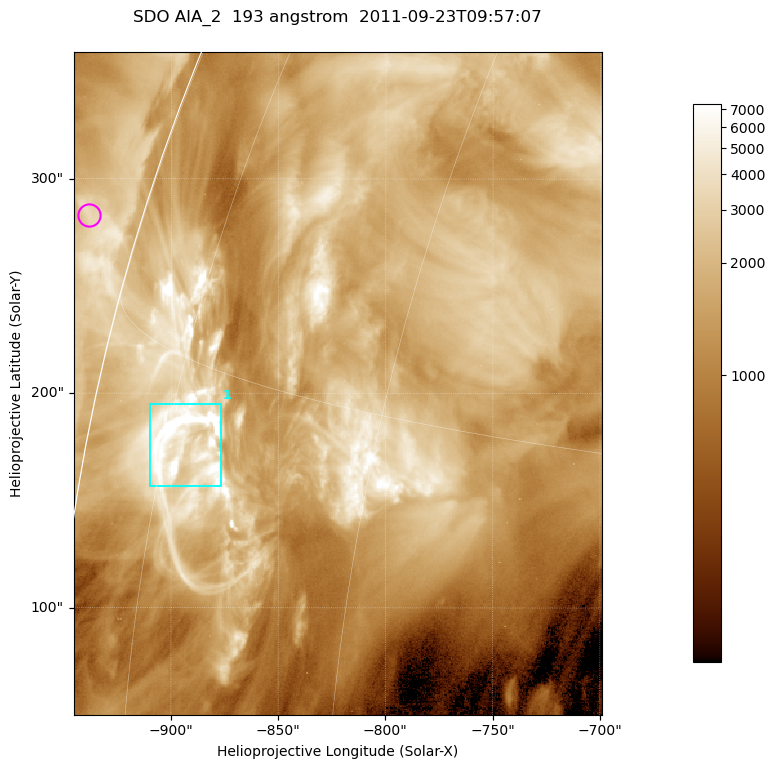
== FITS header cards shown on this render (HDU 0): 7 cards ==
TELESCOP= 'SDO     '           /
INSTRUME= 'AIA_2   '           /
WAVELNTH=                  193 /
WAVEUNIT= 'angstrom'           /
DATE-OBS= '2011-09-23T09:57:07.84' /
CTYPE1  = 'HPLN-TAN'           /
CTYPE2  = 'HPLT-TAN'           /

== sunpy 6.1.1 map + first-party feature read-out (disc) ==
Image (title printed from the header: SDO AIA_2  193 angstrom  2011-09-23T09:57:07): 410 x 514 px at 0.601 arcsec/px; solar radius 956 arcsec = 1591 px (partial field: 2.5% of the solar disc is inside the frame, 93% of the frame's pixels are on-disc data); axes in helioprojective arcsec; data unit not stated in the header (colour bar unlabelled)
Pointing: header CRPIX1/2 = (2043.81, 2047.21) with CRVAL1/2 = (0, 0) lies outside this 410 x 514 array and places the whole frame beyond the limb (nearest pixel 1.41 R_sun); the SolarSoft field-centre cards XCEN/YCEN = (-822.3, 204.6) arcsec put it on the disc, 1311 arcsec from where CRPIX/CRVAL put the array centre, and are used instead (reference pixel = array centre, CRVAL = XCEN/YCEN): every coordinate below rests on XCEN/YCEN
Orientation: roll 0.0565 deg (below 1 deg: not rotated)
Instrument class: DISC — disc imager (sunpy class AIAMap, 193 A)
Bright regions (active regions / flare kernels): reference = the on-disc median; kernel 3 px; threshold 5 sigma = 4307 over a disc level ~1512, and >= 1.15x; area >= 210 px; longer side >= 5 px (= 3 arcsec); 1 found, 1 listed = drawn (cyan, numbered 1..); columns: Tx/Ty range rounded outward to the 2 arcsec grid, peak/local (2 s.f.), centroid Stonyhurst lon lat
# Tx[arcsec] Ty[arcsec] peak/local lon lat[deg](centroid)
1 -910..-876 156..196 10 -74 +13
Off-limb structures (1.02-1.3 R_sun): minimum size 105 px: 2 found; the strongest spans PA ~75 deg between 1.02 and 1.03 R_sun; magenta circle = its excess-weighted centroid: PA ~75 deg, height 1.03 R_sun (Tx ~-938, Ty ~282 arcsec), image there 1.6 x the reference